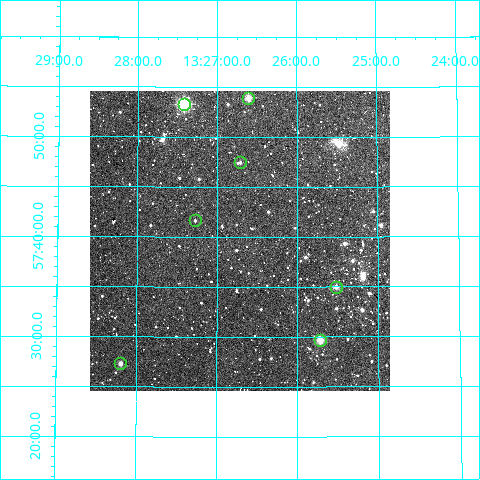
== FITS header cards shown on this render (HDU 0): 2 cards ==
NAXIS1  =                  300
NAXIS2  =                  300

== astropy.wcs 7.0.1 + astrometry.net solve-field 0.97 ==
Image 300 x 300 px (HDU 0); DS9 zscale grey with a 90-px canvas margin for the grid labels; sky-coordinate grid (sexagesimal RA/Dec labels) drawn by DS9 from the SOLVED WCS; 7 Tycho-2 reference stars matched to detected sources circled (green)
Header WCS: RA---TAN/DEC--TAN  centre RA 13:26:43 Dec +57:40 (201.68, +57.66 deg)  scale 6 arcsec/px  FOV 30.0' x 30.0'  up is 0 deg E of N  parity normal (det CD < 0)
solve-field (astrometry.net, Tycho-2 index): VERIFIED the header's WCS against the Tycho-2 star catalogue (verified at 2 index scales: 7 matches each, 0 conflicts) and refined it, rather than solving blind
Solved WCS: RA---TAN-SIP/DEC--TAN-SIP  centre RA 13:26:43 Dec +57:40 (201.68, +57.66 deg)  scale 6.01 arcsec/px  FOV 30.0' x 30.0'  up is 0 deg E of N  parity normal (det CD < 0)
The solver's refit moves the header's centre by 1.6 arcsec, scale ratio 1.001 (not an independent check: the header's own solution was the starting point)
Tycho-2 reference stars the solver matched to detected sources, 7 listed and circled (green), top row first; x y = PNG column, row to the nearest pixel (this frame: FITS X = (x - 90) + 1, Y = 300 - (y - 91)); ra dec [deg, ICRS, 3 dp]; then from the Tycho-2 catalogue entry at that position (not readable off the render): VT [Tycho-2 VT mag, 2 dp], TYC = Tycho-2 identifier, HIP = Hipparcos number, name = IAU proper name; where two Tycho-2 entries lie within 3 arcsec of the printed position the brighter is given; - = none
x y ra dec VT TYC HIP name
248 98 201.651 +57.898 10.90 3856-844-1 - -
184 104 201.855 +57.888 9.31 3856-1038-1 65638 -
240 162 201.679 +57.791 12.67 3856-831-1 - -
195 220 201.819 +57.694 12.49 3856-1039-1 - -
336 287 201.380 +57.583 11.79 3856-184-1 - -
320 340 201.429 +57.494 10.94 3853-768-1 - -
120 363 202.048 +57.455 11.88 3853-750-1 - -